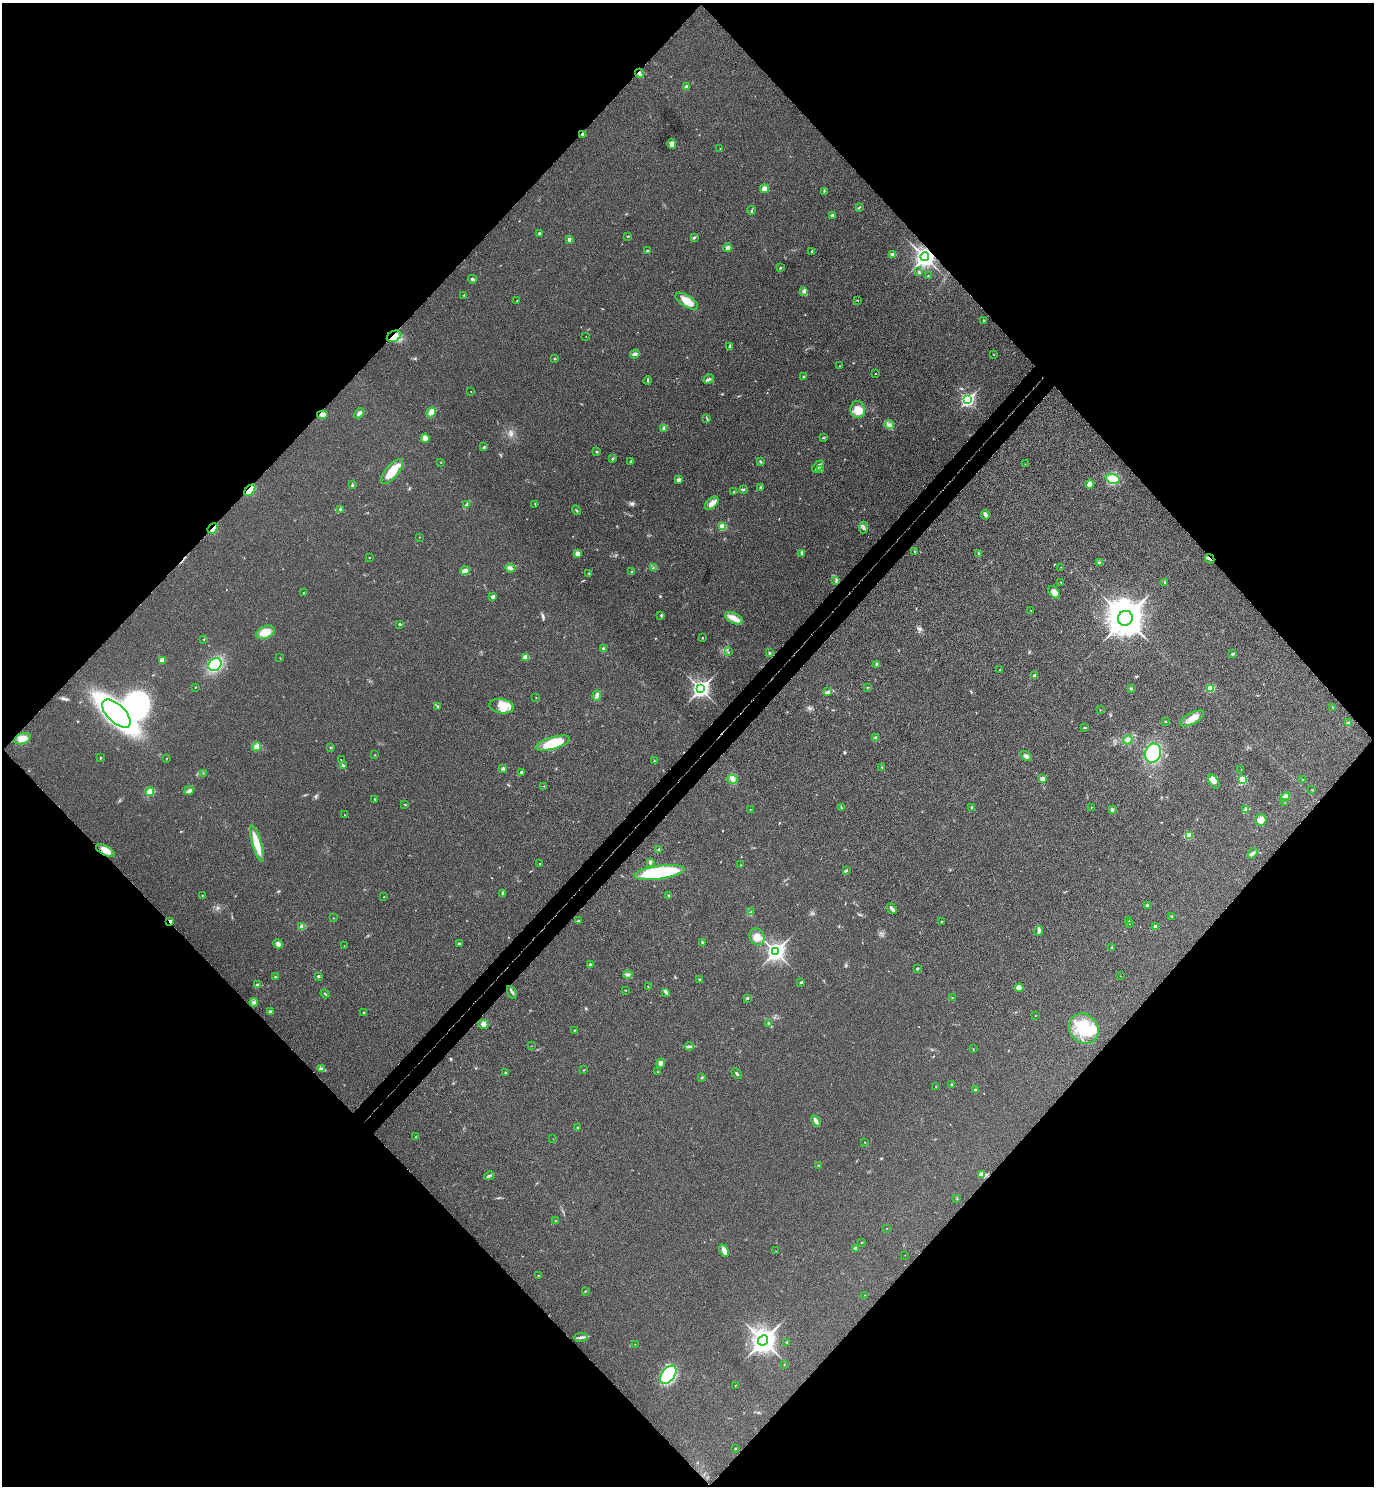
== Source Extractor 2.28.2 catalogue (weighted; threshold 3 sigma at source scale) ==
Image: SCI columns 200-5686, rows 47-5982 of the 6026 x 6025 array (HDU 1 of 3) = the unmasked area's bounding box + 8 px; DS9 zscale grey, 4 x 4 block average (1 PNG px = mean of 4 x 4 image px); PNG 1376 x 1488 px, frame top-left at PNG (2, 3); each listed source drawn as its Kron ellipse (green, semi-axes under 4 px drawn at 4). Shown black and unused: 52% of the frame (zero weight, under 3 of 4 exposures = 6% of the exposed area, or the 3 px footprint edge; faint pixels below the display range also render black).
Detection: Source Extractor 2.28.2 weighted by HDU 2 'WHT'. Background 0.0217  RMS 0.0063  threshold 0.0282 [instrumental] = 3 sigma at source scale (4.5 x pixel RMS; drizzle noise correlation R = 1.50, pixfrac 1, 0.05/0.05 arcsec/px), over >= 5 px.
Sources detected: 284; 1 inside a brighter object's white glare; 1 cosmic-ray / hot-pixel residue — neither listed nor drawn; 2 coinciding with a brighter row at this scale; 7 inside a brighter listed object's ellipse — not listed separately; the other 273 listed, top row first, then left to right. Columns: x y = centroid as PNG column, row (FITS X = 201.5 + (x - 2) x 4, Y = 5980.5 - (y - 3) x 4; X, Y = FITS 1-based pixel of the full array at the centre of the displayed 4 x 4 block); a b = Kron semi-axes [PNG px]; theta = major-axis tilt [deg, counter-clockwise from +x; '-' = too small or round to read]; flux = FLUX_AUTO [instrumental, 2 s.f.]
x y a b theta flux
639 73 5 3 - 9.2
686 87 3 3 - 8.7
583 134 4 3 - 5.6
672 144 5 3 - 13
720 149 2 2 - 2
765 189 4 4 - 36
824 191 2 2 - 2
859 207 3 2 - 3.3
751 210 4 2 - 3.3
832 215 3 2 - 5.4
539 233 2 2 - 7.9
627 236 2 2 - 2.2
694 238 3 2 - 4.1
569 240 2 2 - 21
728 248 4 2 - 12
647 251 3 2 - 2.8
812 251 2 2 - 2.5
893 254 4 3 - 10
925 257 4 3 - 1700
780 268 2 2 - 5.9
919 272 3 2 - 3.8
928 276 2 2 - 2.3
472 279 4 2 - 5.5
804 292 3 3 - 6
464 295 2 2 - 2.2
858 300 3 2 - 1.3
517 301 2 2 - 1.3
687 301 13 5 -33 45
983 320 2 2 - 9.1
394 336 7 5 26 51
586 337 2 2 - 0.84
730 346 3 2 - 3.5
635 354 5 2 - 6.5
993 354 2 2 - 1
555 358 2 2 - 1.7
840 366 2 2 - 1.6
875 374 2 2 - 2.5
803 377 3 2 - 3.5
709 379 5 2 - 7.1
648 380 4 2 - 3.8
471 391 2 2 - 1.3
967 400 3 2 - 800
858 410 8 7 - 48
431 412 5 3 - 36
359 413 5 3 - 12
322 415 5 3 - 20
707 418 2 2 - 1.4
889 425 5 3 - 9.7
664 428 3 3 - 8.3
823 437 3 2 - 4.2
425 438 4 3 - 27
484 447 3 2 - 3.1
597 452 2 2 - 3.7
613 458 2 2 - 2.6
631 461 2 2 - 2.6
441 462 2 2 - 1
760 462 4 2 - 4
1025 464 2 2 - 0.68
818 466 7 4 44 12
821 470 2 2 - 1.9
392 471 15 6 50 66
1113 479 7 5 -20 69
679 480 3 2 - 11
1090 484 4 4 - 15
352 485 2 2 - 6.3
761 487 3 2 - 5
743 489 4 2 - 3.2
250 490 6 4 47 33
734 492 3 2 - 2.4
712 503 8 5 44 25
466 504 3 3 - 4.5
535 504 3 2 - 2.3
340 509 2 2 - 2.8
576 510 5 2 - 3.1
985 515 5 3 - 12
722 526 2 2 - 38
863 527 6 2 85 6.4
213 528 6 2 49 10
419 537 2 2 - 1.2
915 551 2 2 - 6
802 553 3 3 - 8.5
578 554 2 2 - 65
979 554 3 2 - 3.6
369 557 2 2 - 3.4
1209 559 5 2 - 5.9
1099 563 2 2 - 1.7
1061 567 2 2 - 0.61
510 568 5 2 - 6
653 568 2 2 - 1.3
465 571 5 4 - 19
632 572 3 2 - 4.3
589 573 2 2 - 2.4
836 581 2 2 - 2.1
1060 582 2 2 - 1.5
1165 582 2 2 - 1.6
303 592 2 2 - 3
1054 592 7 4 -52 25
492 597 2 2 - 26
1031 610 2 2 - 0.78
661 615 3 2 - 3.8
734 618 9 5 -26 26
1125 618 7 7 - 8200
400 624 3 2 - 3.2
265 632 9 6 23 54
702 637 2 2 - 2.1
204 639 2 2 - 2.1
604 649 2 2 - 30
728 652 2 2 - 1.3
769 653 2 2 - 1.8
1233 654 3 2 - 3.9
526 657 3 3 - 25
280 658 2 2 - 1.1
162 660 2 2 - 58
876 664 3 2 - 3
215 665 7 5 38 200
1000 670 2 2 - 0.92
1034 676 2 2 - 11
195 687 2 2 - 1.6
867 687 2 2 - 1.6
1211 688 4 3 - 33
700 689 4 3 - 1400
1131 689 3 2 - 3.6
828 692 3 2 - 4.1
597 696 5 3 - 9.2
536 698 2 2 - 1.5
438 706 2 2 - 3.4
502 706 12 7 -10 46
1332 707 2 2 - 1.3
1100 710 2 2 - 2.5
116 714 18 9 -44 1200
1192 718 13 5 27 37
1165 721 2 2 - 2.2
1349 723 4 2 - 7
1085 727 3 2 - 2.4
875 738 4 3 - 6.1
23 739 9 5 20 38
1128 740 5 3 - 7.6
553 743 18 6 16 130
256 747 5 3 - 10
331 747 2 2 - 3.4
1153 753 10 8 71 170
375 755 2 2 - 1.4
1026 756 6 3 -33 9.7
100 758 2 2 - 6
166 758 2 2 - 1.4
341 760 2 2 - 1.1
654 760 2 2 - 1.3
343 765 3 3 - 4.9
882 767 2 2 - 3
502 768 3 2 - 5
1241 769 2 2 - 0.76
521 772 2 2 - 5.1
203 773 2 2 - 0.93
732 779 6 3 -8 12
1043 779 4 3 - 17
1303 779 2 2 - 1.2
1242 780 2 2 - 220
1214 782 8 4 -61 17
544 786 2 2 - 1.4
1312 790 2 2 - 1.9
189 791 5 3 - 10
150 792 4 4 - 28
1286 796 5 3 - 10
375 799 2 2 - 4.8
1285 803 2 2 - 0.95
405 804 2 2 - 2.4
972 807 2 2 - 9.8
841 808 2 2 - 1.2
1091 808 2 2 - 0.85
750 809 2 2 - 1.3
1246 809 4 3 - 7.1
1112 810 3 2 - 6.4
344 815 2 2 - 0.98
1261 820 6 5 - 22
1189 835 4 3 - 21
257 844 19 4 -74 67
659 849 4 2 - 4.6
106 851 10 4 -28 33
1253 853 6 3 55 9.3
650 862 3 2 - 13
540 864 2 2 - 4.7
741 865 3 2 - 1.8
846 870 2 2 - 13
659 872 25 6 8 310
503 893 3 2 - 2.9
202 895 2 2 - 3
669 896 2 2 - 4.9
384 897 2 2 - 1.3
1147 905 2 2 - 2.3
892 909 6 2 -48 12
751 911 2 2 - 2.4
1172 916 3 2 - 2.7
333 918 2 2 - 1.4
578 920 2 2 - 3.4
1129 920 2 2 - 2.3
170 921 2 2 - 14
941 921 3 2 - 2.1
1129 924 2 2 - 0.54
1155 926 2 2 - 22
302 927 2 2 - 62
1039 931 5 3 - 6.4
757 937 9 7 -64 32
702 942 3 2 - 3.5
459 943 3 2 - 3.9
278 944 5 3 - 15
344 946 2 2 - 1.1
1112 948 3 2 - 3.8
775 952 4 3 - 1400
590 964 3 2 - 4.3
917 969 3 2 - 3.9
628 975 4 3 - 9.5
318 976 2 2 - 9.4
1120 976 2 2 - 0.76
275 977 2 2 - 3.3
700 979 3 2 - 2.2
801 982 2 2 - 12
257 985 2 2 - 12
648 987 2 2 - 1.5
1019 988 4 4 - 26
625 990 2 2 - 1.6
512 992 7 2 -59 7.8
666 992 3 2 - 3.9
325 994 5 2 - 3.2
952 997 2 2 - 1.5
747 998 2 2 - 3.4
254 1002 4 3 - 7.4
270 1012 3 3 - 7.2
364 1013 2 2 - 9.6
1035 1015 2 2 - 0.93
483 1024 5 4 - 14
769 1024 3 2 - 3.9
1084 1029 16 14 -49 150
574 1030 2 2 - 2.5
531 1046 2 2 - 0.61
689 1046 4 3 - 8.5
973 1049 2 2 - 1.3
661 1063 5 4 - 15
321 1068 3 3 - 6.9
584 1070 2 2 - 1.9
658 1072 2 2 - 1.6
505 1073 2 2 - 2.9
737 1074 6 2 -42 5.2
702 1078 2 2 - 2.2
951 1085 3 2 - 4.6
936 1087 2 2 - 0.87
975 1090 2 2 - 3.6
816 1121 6 2 -59 18
578 1128 3 2 - 4.2
416 1137 2 2 - 1.2
553 1139 2 2 - 0.93
865 1142 2 2 - 1.3
818 1165 2 2 - 1.6
981 1175 2 2 - 5
489 1176 5 2 - 7.6
957 1199 3 2 - 2
556 1221 2 2 - 1.5
887 1228 2 2 - 1.1
861 1242 2 2 - 1.7
855 1248 3 3 - 5.3
724 1251 6 3 -68 21
776 1251 2 2 - 0.91
905 1255 2 2 - 0.64
538 1275 2 2 - 1.7
585 1291 3 2 - 2.3
865 1295 2 2 - 0.87
581 1337 7 3 1 8.8
763 1340 5 4 - 3000
787 1342 2 2 - 15
635 1344 2 2 - 1.3
784 1364 2 2 - 2.2
668 1375 10 6 52 210
735 1385 2 2 - 3.3
736 1448 2 2 - 2.4
Overlapping masked pixels (flux is a lower limit): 8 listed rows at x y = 639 73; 925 257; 394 336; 250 490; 213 528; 1209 559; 106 851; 170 921
Diffuse or blended objects may show on this block-average render without a row.